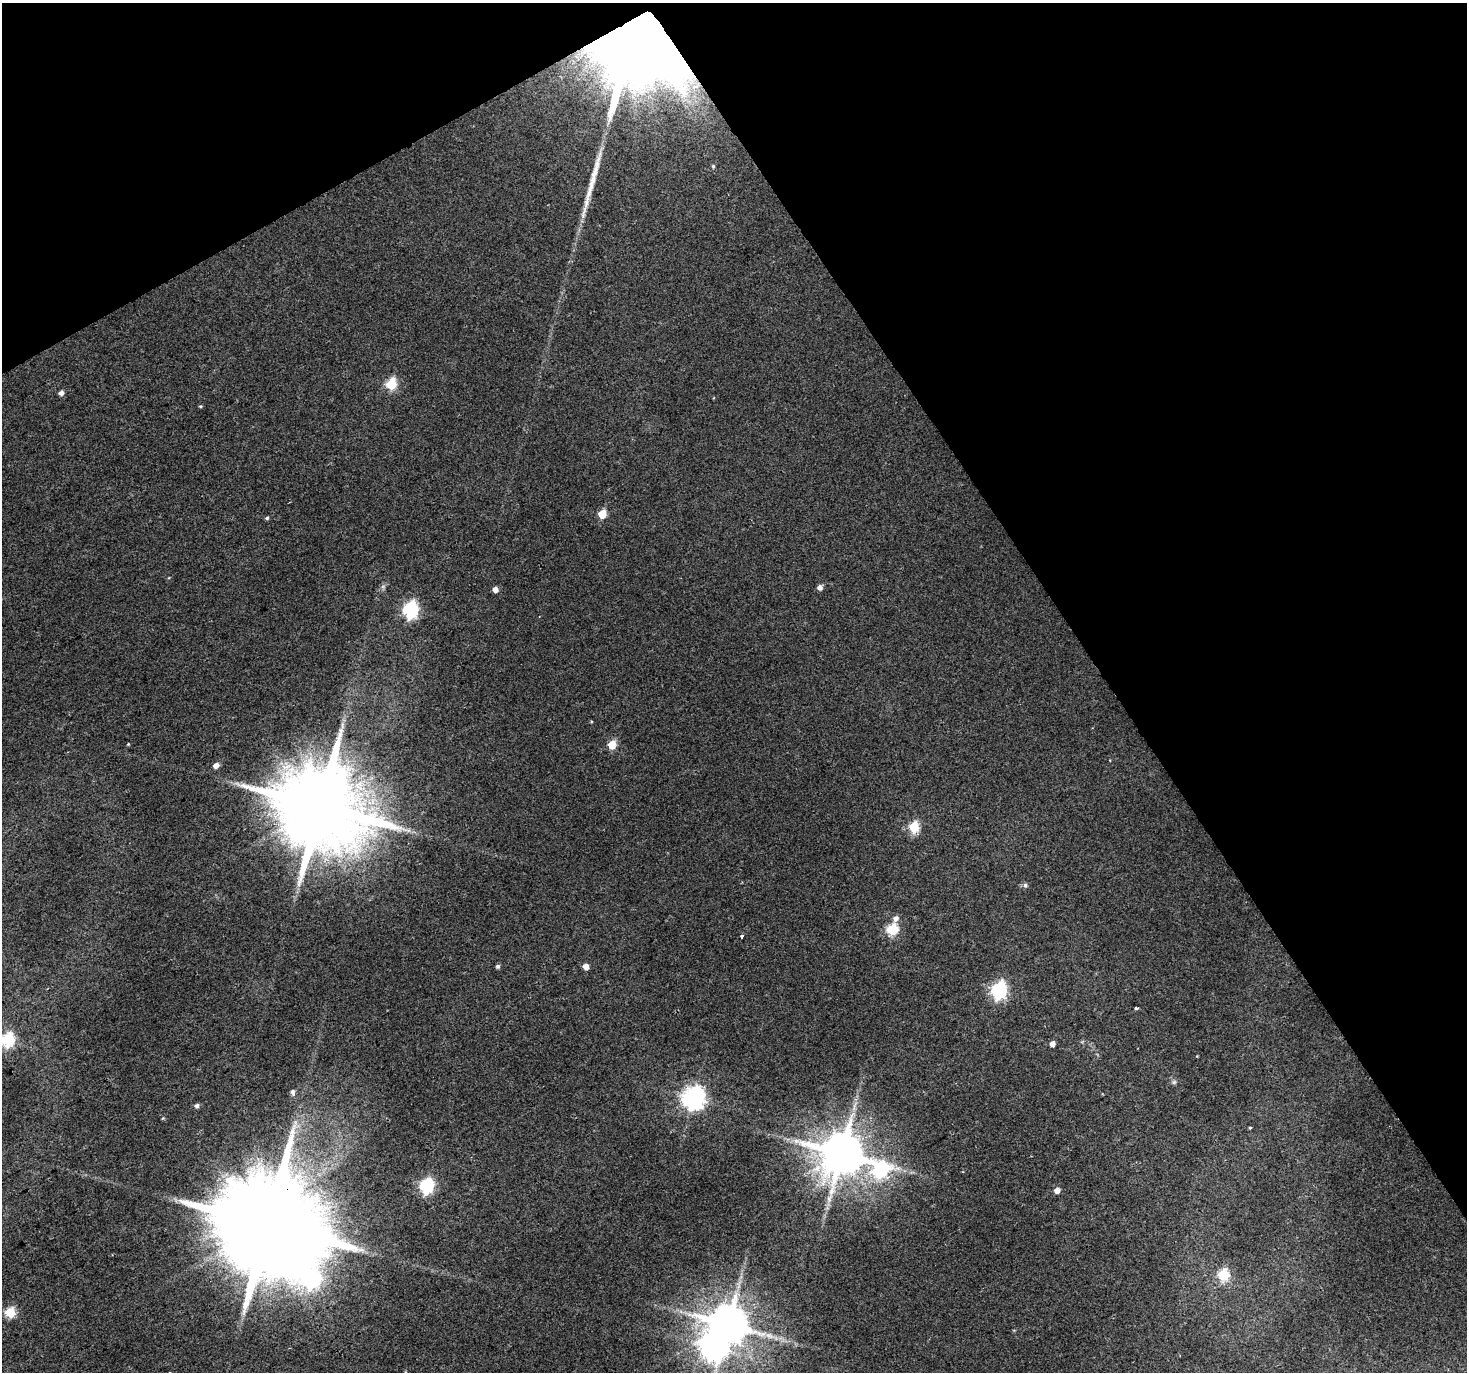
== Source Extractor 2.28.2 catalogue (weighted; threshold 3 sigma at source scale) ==
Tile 3 of 4 x 4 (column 3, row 1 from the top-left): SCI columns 2933-4397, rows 4225-5594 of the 5865 x 5769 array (HDU 1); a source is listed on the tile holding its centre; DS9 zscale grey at full resolution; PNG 1469 x 1374 px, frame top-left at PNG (2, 3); no overlay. Shown black and unused: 31% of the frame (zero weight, under 2 of 3 exposures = <1% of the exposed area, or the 3 px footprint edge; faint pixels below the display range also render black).
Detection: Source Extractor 2.28.2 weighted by HDU 2 'WHT'; one run over the whole footprint, this tile lists its part. Background 0.0398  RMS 0.0065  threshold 0.0293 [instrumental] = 3 sigma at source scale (4.5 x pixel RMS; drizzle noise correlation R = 1.50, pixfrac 1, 0.0396/0.0396 arcsec/px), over >= 5 px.
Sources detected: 44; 2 inside a brighter object's white glare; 1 long thin detection or spike segment (spike, bleed or trail) — not listed; the other 41 listed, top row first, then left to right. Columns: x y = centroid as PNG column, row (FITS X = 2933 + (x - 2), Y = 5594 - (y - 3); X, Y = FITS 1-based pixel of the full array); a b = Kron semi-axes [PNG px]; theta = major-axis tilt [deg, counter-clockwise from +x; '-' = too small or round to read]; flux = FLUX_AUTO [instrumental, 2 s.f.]
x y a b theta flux
639 34 66 47 69 3300
713 166 6 5 - 1.1
391 384 6 5 - 51
61 393 5 4 - 3
200 406 5 3 - 0.66
602 514 5 5 - 25
267 518 5 4 - 0.99
383 586 7 4 19 1.3
820 587 5 5 - 2.9
495 590 5 5 - 4.4
411 610 7 6 - 160
342 725 10 5 -90 2.4
128 744 4 4 - 0.56
612 745 5 5 - 22
216 765 5 4 - 4.7
320 807 24 22 -9 10000
914 827 6 5 - 51
1025 885 6 6 - 1.4
896 918 8 6 60 3
892 929 6 5 - 60
742 936 3 3 - 3.2
498 966 4 4 - 1.6
586 967 6 5 - 5.2
999 990 7 6 - 160
1136 1008 3 3 - 1.1
8 1040 6 6 - 93
1052 1044 5 4 - 3.8
1174 1082 6 6 - 1.3
293 1092 7 5 -81 1.9
694 1098 8 8 - 490
197 1106 6 5 - 2.1
163 1118 5 3 - 0.67
1250 1128 4 3 - 0.64
842 1153 12 11 - 3200
880 1170 9 8 - 110
427 1186 6 6 - 130
1057 1190 5 4 - 4.9
268 1225 31 25 22 20000
1223 1275 6 5 - 53
10 1312 5 5 - 44
728 1324 11 10 - 2600
Overlapping masked pixels (flux is a lower limit): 2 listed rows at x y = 639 34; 268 1225
Isophote crosses this tile's border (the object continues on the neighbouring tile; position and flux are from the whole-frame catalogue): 1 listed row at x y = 8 1040